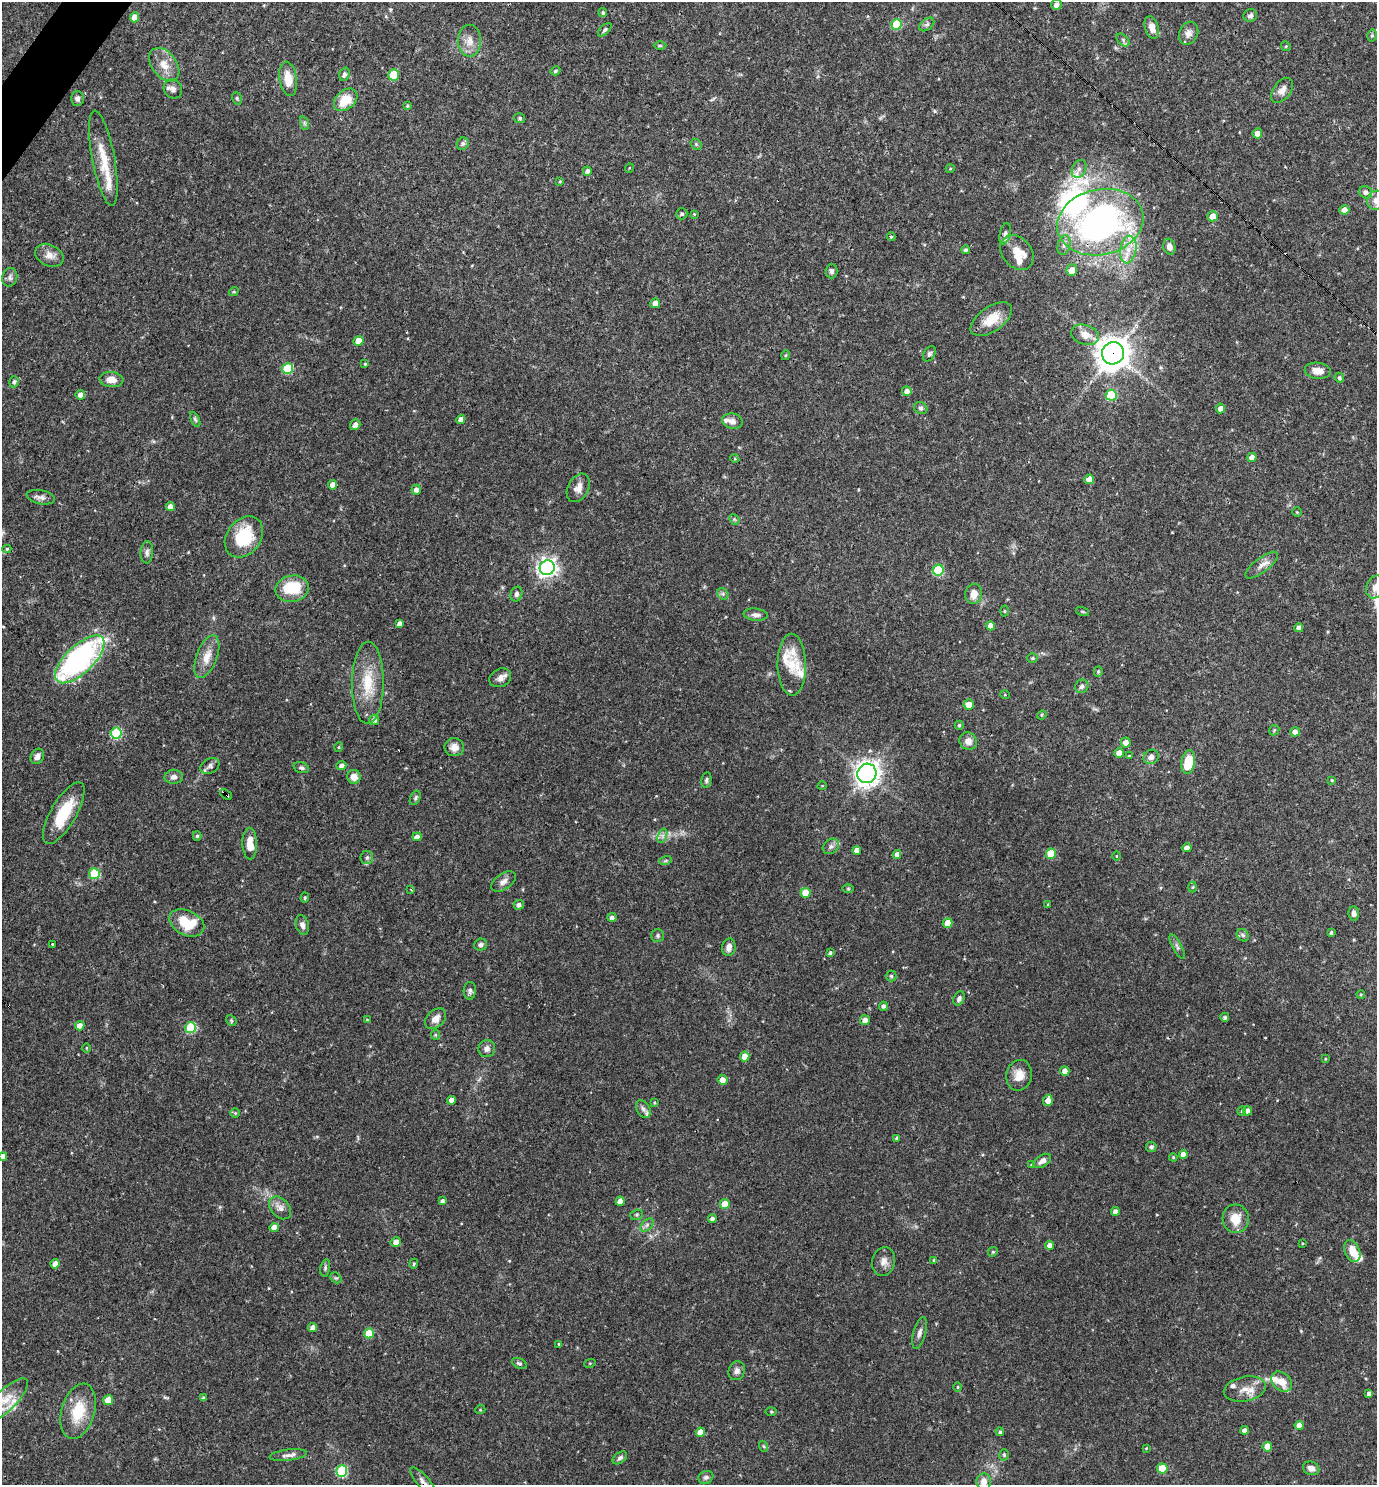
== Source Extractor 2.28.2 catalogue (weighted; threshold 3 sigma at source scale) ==
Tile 11 of 4 x 4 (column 3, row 3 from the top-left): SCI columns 2897-4271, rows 1484-2966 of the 5936 x 5932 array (HDU 1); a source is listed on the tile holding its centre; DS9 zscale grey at full resolution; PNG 1379 x 1487 px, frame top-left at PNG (2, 2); each listed source drawn as its Kron ellipse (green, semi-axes under 4 px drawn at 4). Shown black and unused: <1% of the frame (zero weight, under 3 of 4 exposures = <1% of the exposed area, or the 3 px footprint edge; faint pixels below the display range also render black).
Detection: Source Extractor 2.28.2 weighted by HDU 2 'WHT'; one run over the whole footprint, this tile lists its part. Background 0.0538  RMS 0.0032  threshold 0.0146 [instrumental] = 3 sigma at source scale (4.5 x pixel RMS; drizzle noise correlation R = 1.50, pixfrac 1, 0.05/0.05 arcsec/px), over >= 5 px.
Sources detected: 278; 1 inside a brighter object's white glare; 1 cosmic-ray / hot-pixel residue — neither listed nor drawn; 13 inside a brighter listed object's ellipse — not listed separately; the other 263 listed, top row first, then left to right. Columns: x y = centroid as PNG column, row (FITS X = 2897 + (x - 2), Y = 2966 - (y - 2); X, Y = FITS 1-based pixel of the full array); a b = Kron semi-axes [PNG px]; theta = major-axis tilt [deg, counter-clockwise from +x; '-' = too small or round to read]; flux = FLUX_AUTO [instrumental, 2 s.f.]
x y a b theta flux
1056 5 5 5 - 1.5
603 13 4 4 - 0.6
1250 15 7 6 - 0.9
134 17 5 4 - 2.4
927 24 8 5 39 0.77
896 25 5 5 - 16
1152 27 11 7 -72 2.5
605 30 8 4 43 0.69
1189 33 12 9 66 1.9
1372 35 6 4 75 0.6
1123 40 8 5 -47 0.73
470 41 16 11 90 3.5
660 46 6 4 0 0.43
1286 46 5 4 - 0.39
164 65 19 12 -52 4.5
555 71 5 4 - 0.54
344 74 7 5 72 1
394 75 5 5 - 12
288 79 17 8 -81 4.9
173 89 10 9 - 1.5
1282 90 14 8 53 2.1
77 98 7 6 - 1
237 98 6 4 -71 0.53
346 100 13 9 42 6.5
407 106 3 3 - 0.39
520 118 5 5 - 0.57
304 123 7 4 -71 0.54
1257 133 5 5 - 1.8
463 144 6 5 - 0.78
696 144 6 4 -46 0.47
103 158 48 11 -79 8.9
629 168 5 3 - 0.24
950 169 4 3 - 0.25
1079 169 9 7 67 1.6
587 171 4 4 - 1.4
560 181 3 3 - 0.32
1366 192 7 6 - 1.5
1376 200 9 9 - 2.2
1344 210 5 4 - 2.2
682 214 6 5 - 0.71
694 214 4 3 - 0.25
1212 216 5 5 - 3.6
1100 222 43 33 12 110
1005 234 11 5 78 1.1
891 237 4 4 - 0.37
1064 245 10 6 75 1.3
1169 247 8 6 -76 1.6
1128 249 14 8 80 3.6
966 250 4 4 - 0.68
1017 253 19 14 -49 5.9
49 255 15 10 -26 2.7
1072 270 6 5 - 2.9
831 271 7 6 - 0.81
10 277 9 7 75 1.1
234 292 5 4 - 0.43
655 303 5 5 - 2
991 319 24 12 35 6.6
1085 335 14 10 -18 3.2
358 341 5 5 - 5.9
1113 353 11 11 - 500
929 354 8 5 58 0.74
786 355 5 3 - 0.34
365 364 3 3 - 0.37
288 369 5 5 - 20
1318 371 13 8 -7 3
1339 378 5 4 - 0.66
111 380 12 7 -5 2.8
14 382 6 5 - 0.67
907 391 5 5 - 1.7
80 395 5 4 - 1.9
1111 395 5 5 - 17
921 408 7 5 -31 0.7
1220 408 5 5 - 1.9
195 419 8 4 -63 0.54
461 419 4 4 - 1.8
732 421 10 7 -12 1.8
355 425 5 5 - 1.7
1252 457 5 4 - 2.5
735 459 4 3 - 0.29
1089 479 5 4 - 2.4
332 485 5 4 - 1.7
578 488 15 10 61 2.5
416 490 5 4 - 1.4
41 497 14 7 -10 1.5
170 507 4 4 - 2.4
1297 512 4 4 - 0.3
734 519 6 4 -45 0.5
244 537 22 17 52 14
7 549 4 4 - 0.49
147 552 11 6 86 1.1
1262 565 20 7 37 2.3
547 568 8 7 - 160
938 570 5 5 - 21
1375 587 12 9 65 2.9
292 589 17 13 11 12
516 594 7 6 - 0.98
723 594 6 5 - 0.63
974 594 10 8 82 3
1004 611 5 3 - 0.31
1083 612 7 3 -19 0.38
756 615 12 6 -6 1.3
399 623 4 4 - 1.1
991 626 4 4 - 2.3
1299 628 4 4 - 1.5
207 657 22 10 69 4.4
1032 658 5 4 - 0.44
80 659 31 14 43 65
792 665 31 14 -89 8.1
1098 671 5 4 - 0.45
500 678 11 9 27 1.8
368 683 41 16 89 11
1082 686 7 6 - 0.98
1005 695 5 3 - 0.29
969 704 5 5 - 2.7
1042 715 5 4 - 0.36
374 720 5 5 - 1.2
959 725 4 4 - 0.51
1274 730 6 4 46 0.43
1295 732 4 4 - 1.6
116 733 5 5 - 23
968 741 9 8 - 2.3
1126 742 5 5 - 2
339 747 5 3 - 0.28
454 747 9 9 - 2.4
1119 753 5 4 - 2.4
37 756 8 6 61 1.9
1129 756 3 3 - 0.3
1151 757 8 7 - 1.7
1188 762 12 6 80 9.4
210 766 10 7 28 1.1
341 766 5 4 - 1.3
301 768 8 5 -17 0.78
867 773 10 9 - 240
174 777 9 7 2 1.3
354 777 7 6 - 2.6
706 780 8 5 79 0.64
1332 780 3 3 - 0.33
822 786 4 3 - 0.23
226 794 7 3 -38 1.1
415 798 7 5 62 0.6
64 813 35 12 60 12
197 836 5 4 - 0.55
662 836 7 4 71 0.9
417 837 4 4 - 1.5
250 844 16 7 -88 3.9
831 846 9 7 38 1.2
1187 848 4 4 - 1.9
857 850 4 4 - 2
1051 854 5 5 - 9.6
897 855 4 4 - 2
1116 856 5 3 - 0.27
367 858 6 6 - 0.88
665 861 6 4 18 0.44
94 874 5 5 - 14
503 881 14 8 35 1.8
1193 887 5 3 - 0.35
848 889 6 4 0 0.37
411 890 3 2 - 0.32
806 893 5 5 - 6.8
305 898 5 4 - 0.44
1048 904 4 3 - 0.34
519 905 5 4 - 1.1
1354 913 7 5 -83 1.3
612 917 4 4 - 0.9
187 923 18 12 -26 10
948 923 5 4 - 5.1
302 925 10 6 -75 1.4
1331 932 3 3 - 0.58
658 935 6 6 - 0.67
1243 935 7 5 -46 0.66
52 944 4 2 - 0.25
481 945 6 6 - 0.85
729 947 9 6 80 1.9
1177 947 13 4 -61 1
830 953 4 3 - 0.54
891 976 5 5 - 0.52
470 991 9 6 88 0.9
1361 994 4 3 - 0.31
959 998 7 5 65 1
883 1006 4 4 - 0.91
1225 1017 4 4 - 0.65
436 1019 12 8 44 2.5
231 1020 6 4 -47 0.45
367 1020 4 4 - 0.29
865 1020 5 5 - 1.7
80 1026 5 4 - 2.2
191 1028 5 5 - 21
435 1035 5 4 - 0.42
86 1048 5 3 - 0.32
487 1049 8 8 - 1.5
745 1057 5 5 - 3.4
1325 1059 4 3 - 0.27
1065 1071 5 4 - 2.2
1019 1075 15 13 77 4
722 1080 5 5 - 2
452 1100 4 4 - 2
1048 1100 6 5 - 2.4
654 1102 4 3 - 0.35
643 1109 9 6 -61 1
1242 1111 4 4 - 0.43
1247 1111 4 4 - 1.7
235 1113 5 5 - 0.38
897 1138 4 3 - 0.62
1151 1147 5 5 - 0.85
1183 1154 4 4 - 1.9
3 1157 4 4 - 2.3
1173 1157 4 4 - 0.36
1042 1161 10 6 32 1.8
1031 1165 4 3 - 0.36
442 1201 4 4 - 0.83
620 1201 4 4 - 2.3
725 1204 5 5 - 5.4
280 1208 13 9 -47 2.1
1115 1211 4 4 - 1.6
637 1215 6 5 - 0.52
712 1219 4 4 - 1.2
1236 1219 14 13 - 5.4
647 1225 8 5 46 0.87
274 1227 4 4 - 2.4
396 1242 5 4 - 1.8
1303 1243 3 3 - 0.28
1049 1245 4 4 - 1.7
1352 1251 11 7 -66 4.2
993 1252 5 4 - 0.43
934 1260 4 3 - 0.43
884 1261 14 11 74 2.3
55 1264 5 4 - 1.9
414 1264 5 4 - 0.41
325 1268 8 4 78 0.62
336 1278 6 5 - 0.52
313 1327 4 4 - 1.8
369 1333 5 5 - 8
919 1333 16 6 75 1.4
559 1344 3 3 - 0.31
519 1363 8 5 -27 0.65
590 1363 6 3 18 0.34
737 1371 9 8 - 1.4
1282 1382 11 8 -42 3.9
958 1387 4 3 - 0.29
1245 1389 21 12 11 4.2
1369 1394 4 4 - 1.1
203 1398 4 3 - 0.73
6 1400 29 10 44 5.6
108 1400 5 5 - 4.6
480 1410 5 3 - 0.28
78 1411 28 16 74 10
771 1412 5 4 - 0.36
1299 1425 4 4 - 2.3
1245 1430 4 4 - 1.5
700 1432 4 4 - 3.2
1000 1432 4 4 - 0.56
763 1446 6 3 -70 0.36
1267 1447 5 4 - 4
1146 1448 3 3 - 0.24
288 1455 19 5 7 1.7
1004 1455 5 4 - 0.48
620 1458 8 5 37 0.82
1162 1468 5 5 - 8.2
1311 1468 8 6 -18 1.8
342 1471 6 5 - 25
706 1477 8 6 25 0.9
423 1481 18 6 -50 1.6
984 1481 8 7 - 2.1
Overlapping masked pixels (flux is a lower limit): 4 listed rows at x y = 1100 222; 1113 353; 226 794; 423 1481
Isophote crosses this tile's border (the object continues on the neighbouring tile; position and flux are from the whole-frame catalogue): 5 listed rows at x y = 1376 200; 1375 587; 3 1157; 6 1400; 423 1481